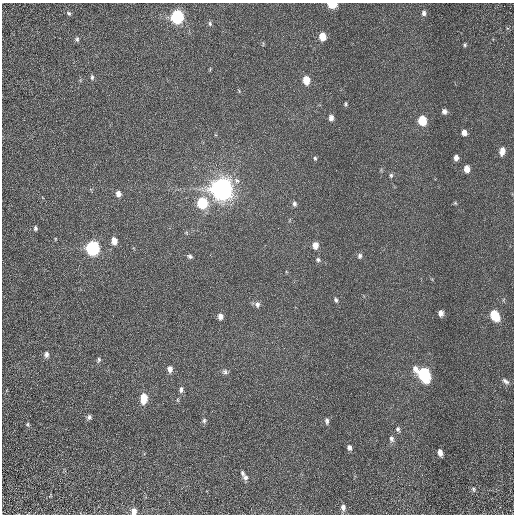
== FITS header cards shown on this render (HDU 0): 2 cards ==
NAXIS1  =                  512 / Required FITS header
NAXIS2  =                  512 / Required FITS header

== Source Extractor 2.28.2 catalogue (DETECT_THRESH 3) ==
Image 512 x 512 px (HDU 0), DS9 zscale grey, 1 PNG px = 1 image px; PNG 516 x 516 px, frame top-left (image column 1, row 512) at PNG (2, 3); no overlay
Background 1.52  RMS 0.66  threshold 1.97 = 3 sigma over >= 5 px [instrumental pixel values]
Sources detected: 60; all 60 listed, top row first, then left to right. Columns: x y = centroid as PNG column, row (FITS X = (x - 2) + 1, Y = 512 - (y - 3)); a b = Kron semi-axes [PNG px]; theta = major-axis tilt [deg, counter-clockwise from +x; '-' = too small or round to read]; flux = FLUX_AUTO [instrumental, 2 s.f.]
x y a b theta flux
332 4 6 4 -2 1600
69 13 8 5 -44 85
424 13 6 5 - 120
177 17 7 6 - 7800
210 24 7 5 -75 93
322 37 7 5 -84 680
77 39 6 5 - 90
465 45 4 4 - 62
92 77 7 5 89 89
306 80 7 6 - 740
239 91 5 3 - 45
346 104 5 4 - 60
444 111 6 6 - 150
331 118 6 5 - 220
422 121 7 5 -87 1600
464 133 6 5 - 260
502 151 9 6 79 290
315 158 5 4 - 60
456 158 5 4 - 200
467 169 6 5 - 380
391 175 6 5 - 80
222 189 8 7 - 56000
118 194 6 6 - 230
202 203 7 6 - 3100
455 203 5 4 - 49
294 204 6 5 - 110
35 228 6 4 88 88
55 239 4 3 - 34
114 241 7 5 -79 440
315 245 7 6 - 390
93 248 7 6 - 9500
190 256 7 5 -14 96
360 256 7 6 - 120
318 260 6 5 - 92
336 300 6 4 -64 91
257 304 9 7 88 150
441 313 5 5 - 200
494 315 8 6 -62 1800
220 316 7 5 -87 230
46 354 7 6 - 140
99 360 7 5 82 83
170 369 7 6 - 240
225 372 8 7 - 120
424 374 10 7 -55 7100
505 381 10 5 -35 140
181 389 8 5 69 130
144 398 8 5 84 1100
89 417 7 6 - 110
204 421 8 5 89 99
327 421 8 5 -85 120
27 424 5 5 - 65
398 429 7 5 -70 100
391 439 8 6 -75 140
349 447 7 5 -72 150
440 452 6 4 -76 240
243 473 6 4 -75 91
245 477 7 7 - 140
473 489 6 5 - 74
343 507 8 6 -87 210
134 511 7 6 - 270
At the frame edge (FLAGS 8, measured only in part): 2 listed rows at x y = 332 4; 134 511